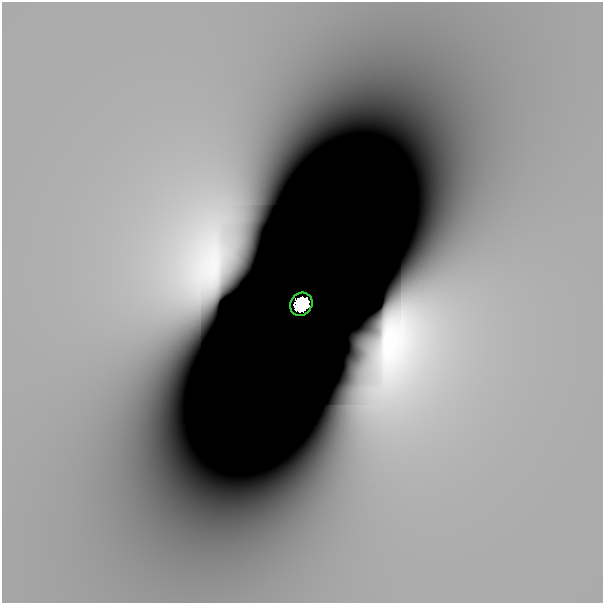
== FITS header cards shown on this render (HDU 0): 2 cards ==
NAXIS1  =                  601
NAXIS2  =                  601

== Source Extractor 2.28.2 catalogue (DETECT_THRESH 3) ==
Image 601 x 601 px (HDU 0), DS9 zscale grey, 1 PNG px = 1 image px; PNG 605 x 605 px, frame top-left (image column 1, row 601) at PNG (2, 2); each listed source drawn as its Kron ellipse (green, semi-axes under 4 px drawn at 4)
Background -8.04e-13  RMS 1.1e-11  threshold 3.26e-11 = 3 sigma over >= 5 px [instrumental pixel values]
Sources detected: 4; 3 with non-positive FLUX_AUTO (blend fragments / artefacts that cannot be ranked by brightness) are neither listed nor drawn; the other 1 listed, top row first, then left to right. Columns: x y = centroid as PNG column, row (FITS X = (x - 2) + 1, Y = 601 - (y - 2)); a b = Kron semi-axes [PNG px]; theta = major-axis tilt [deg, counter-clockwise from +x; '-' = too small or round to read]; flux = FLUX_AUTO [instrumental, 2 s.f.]
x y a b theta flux
301 304 12 10 48 6.4
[3 non-positive-flux detections neither listed nor drawn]